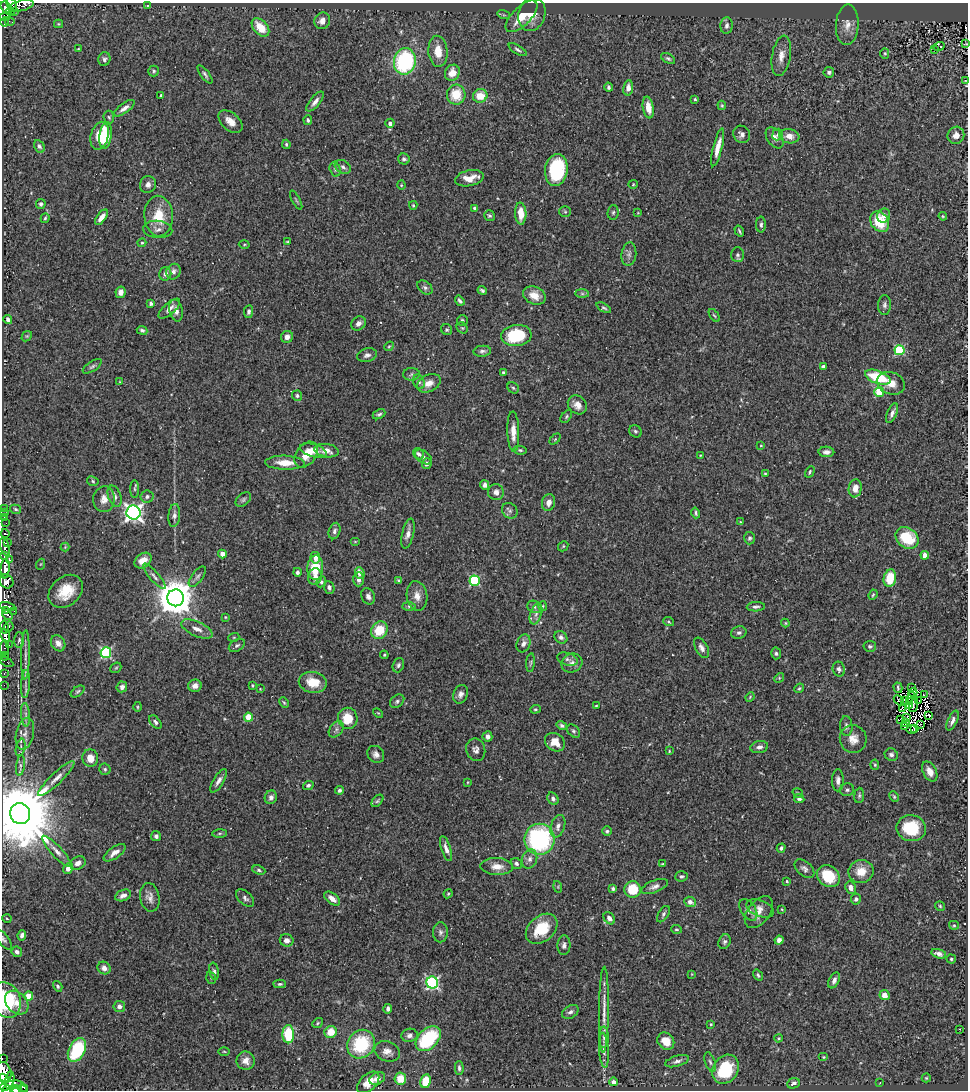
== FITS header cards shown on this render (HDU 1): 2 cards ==
NAXIS1  =                  966
NAXIS2  =                 1088

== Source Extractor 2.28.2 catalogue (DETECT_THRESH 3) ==
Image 966 x 1088 px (HDU 1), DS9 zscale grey, 1 PNG px = 1 image px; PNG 970 x 1092 px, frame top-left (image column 1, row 1088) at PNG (2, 3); each listed source drawn as its Kron ellipse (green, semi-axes under 4 px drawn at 4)
Background 0.566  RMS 0.037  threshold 0.11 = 3 sigma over >= 5 px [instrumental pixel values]
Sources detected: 445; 13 with non-positive FLUX_AUTO (blend fragments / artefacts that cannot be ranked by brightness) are neither listed nor drawn; the other 432 listed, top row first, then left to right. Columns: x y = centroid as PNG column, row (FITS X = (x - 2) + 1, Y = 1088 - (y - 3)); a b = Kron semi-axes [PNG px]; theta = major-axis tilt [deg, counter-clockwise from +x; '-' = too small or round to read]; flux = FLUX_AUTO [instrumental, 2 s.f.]
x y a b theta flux
12 5 7 4 -66 290
21 6 13 5 13 130
148 6 4 3 - 2
6 8 6 4 -59 380
10 11 4 2 - 51
14 12 4 2 - 2.6
532 14 17 13 73 36
504 15 6 4 -18 3.7
5 16 6 3 17 74
522 16 20 9 45 46
10 21 5 2 - 6.6
322 21 8 7 - 19
4 22 4 3 - 68
58 24 4 4 - 3
847 25 20 11 86 31
727 26 8 6 86 9.3
260 27 11 6 -48 52
966 44 3 2 - 1.6
939 47 5 4 - 40
78 49 4 2 - 1.8
518 50 10 4 -32 6.2
934 50 3 3 - 19
438 51 15 9 -86 40
885 53 5 4 - 3.3
781 56 20 9 80 25
668 58 8 4 -31 4.7
104 59 7 6 - 6.8
405 61 13 11 79 290
153 71 5 5 - 4.8
829 72 5 5 - 6.6
452 73 8 7 - 31
205 74 11 4 -53 6.5
965 81 4 2 - 1.6
609 87 4 4 - 5.4
628 88 7 5 80 15
161 95 4 3 - 4.6
456 95 10 9 - 64
480 96 7 6 - 47
695 99 4 4 - 3.2
315 102 12 5 51 12
722 105 5 3 - 2.6
124 108 12 5 36 11
648 108 11 5 -81 29
109 117 6 5 - 4.3
308 120 5 4 - 4
230 122 14 8 -42 24
390 123 4 4 - 11
742 134 9 8 - 11
777 134 6 5 - 5.1
956 135 9 8 - 17
100 136 14 9 75 86
105 136 13 6 83 56
789 136 10 7 -9 21
775 138 12 7 -56 15
286 144 4 3 - 3.2
39 146 7 5 -62 6.9
718 147 19 4 76 26
404 159 6 5 - 6
343 167 9 6 -29 9
335 169 7 5 -73 5.5
556 170 16 11 82 200
469 178 14 8 12 32
633 184 4 4 - 2.7
148 185 8 8 - 12
401 185 4 4 - 2.5
296 200 10 2 -62 3.3
41 204 5 5 - 5.9
413 205 4 4 - 3
475 208 3 3 - 7.6
565 212 6 5 - 4
613 212 7 5 86 4.8
521 213 11 5 -86 37
638 213 3 3 - 1.9
159 216 20 14 -86 64
489 216 6 5 - 4.4
884 216 7 6 - 14
943 216 4 4 - 2.3
101 217 9 4 52 19
45 218 5 3 - 3.5
880 222 11 8 -54 74
761 225 8 5 89 6.2
158 229 14 8 -5 15
739 231 6 3 -58 3.8
287 242 3 2 - 2.4
142 243 4 3 - 2.9
244 244 5 3 - 2.5
629 254 12 7 83 10
737 255 7 6 - 6.6
173 272 8 7 - 12
165 274 7 6 - 12
425 287 8 6 -40 7.3
482 290 5 3 - 4.6
120 292 6 5 - 14
582 294 7 4 -1 5.5
534 295 12 8 -24 28
460 301 5 3 - 5.7
151 303 3 3 - 6
885 305 10 6 89 7.9
604 308 8 4 -28 4.6
169 309 13 5 41 13
176 310 11 6 -78 14
248 312 6 4 81 6
714 315 7 3 -54 3.4
8 319 4 3 - 6.7
462 321 5 5 - 6
359 323 8 6 41 11
462 328 6 5 - 3.6
142 330 5 4 - 5.7
447 330 6 5 - 3.7
516 335 15 10 7 130
27 336 6 4 42 3.6
287 337 6 5 - 14
389 346 5 4 - 3.2
900 350 5 5 - 190
482 351 9 5 6 7
367 355 10 6 15 9.7
92 366 11 5 33 6.2
823 366 4 3 - 6
503 372 4 3 - 3.6
412 374 8 6 3 6.2
878 377 13 6 -20 130
120 382 4 3 - 2
419 382 7 5 -70 6.8
429 383 12 8 25 23
891 383 14 11 -19 27
513 388 6 5 - 4.6
879 392 5 5 - 130
297 396 5 5 - 4.8
577 405 10 8 -43 19
892 413 10 5 66 10
379 414 7 4 26 5.3
566 416 7 4 54 4.3
635 431 6 5 - 5.1
513 432 20 6 -88 25
555 439 6 4 45 2.9
761 446 3 2 - 1.8
520 450 6 4 -10 3.9
313 451 14 6 -16 27
327 451 12 6 -8 20
826 452 8 5 -2 12
419 454 6 5 - 7.2
306 455 14 9 52 31
700 455 3 2 - 1.9
423 457 9 6 -37 8.6
285 463 20 7 -2 39
427 464 5 5 - 9.4
810 472 6 3 61 3.3
765 474 4 4 - 3
93 481 6 4 -27 4.1
485 485 5 4 - 8.8
855 488 9 6 83 21
134 489 9 4 90 4.3
496 492 8 8 - 15
115 496 11 6 -71 11
147 496 6 6 - 6.5
104 499 13 10 83 21
243 500 9 6 41 5.7
548 503 8 6 77 14
4 508 2 2 - 10
15 509 6 4 -18 5
510 511 8 7 - 7.7
4 513 4 2 - 8.2
133 513 7 7 - 1100
696 513 5 3 - 4.5
174 515 11 5 84 10
4 518 4 3 - 52
740 522 3 2 - 2.3
6 523 2 2 - 1.9
334 531 8 5 73 7.6
5 533 4 2 - 39
408 533 15 5 77 16
750 538 6 5 - 5.1
907 538 12 10 -36 100
355 541 5 3 - 2.2
8 542 3 2 - 72
563 546 5 4 - 3.2
5 547 9 4 -75 1000
65 547 4 4 - 2.5
222 554 4 4 - 35
925 555 4 4 - 33
4 556 4 3 - 600
315 558 6 4 -80 13
10 560 4 3 - 110
143 561 9 7 38 28
41 564 5 3 - 2.2
315 568 12 8 87 66
5 569 10 4 86 1300
297 572 4 4 - 7.2
360 573 6 4 -69 20
154 576 16 4 -49 9.7
197 577 12 5 53 8.3
315 577 8 6 78 14
890 578 9 6 78 70
359 579 7 5 89 11
399 580 4 2 - 3.4
7 581 7 6 - 1100
475 581 5 5 - 200
321 582 5 5 - 4.6
329 587 6 5 - 7.4
66 591 19 14 41 67
873 595 5 4 - 3
368 596 8 6 -64 9.2
417 596 15 10 -79 23
176 598 8 8 - 7100
7 606 8 4 -11 480
409 606 6 4 -1 4.5
543 606 5 3 - 2.6
534 607 7 6 - 6.8
756 607 9 4 4 6.6
6 611 4 3 - 180
14 611 2 2 - 8.3
536 614 11 5 71 11
8 615 5 3 - 190
225 617 3 3 - 2.2
669 622 5 3 - 3
785 623 4 4 - 2.5
9 626 5 3 - 41
4 627 6 3 -81 56
197 629 17 7 -24 20
379 630 9 7 55 64
739 633 8 6 13 6.8
5 636 7 4 -68 550
234 637 5 3 - 2.4
561 637 7 5 -41 8.2
19 640 8 5 87 6.1
58 643 8 6 -59 17
523 643 9 6 69 12
9 645 2 2 - 1.3
237 645 9 5 31 6.5
870 646 6 5 - 5.4
4 648 7 3 90 54
702 648 11 6 -61 13
106 653 5 5 - 280
776 653 6 5 - 5
25 655 25 4 89 14
384 655 4 4 - 2.6
5 656 4 3 - 20
567 659 11 6 -18 9
7 662 7 3 -26 30
530 663 9 3 84 3.9
572 663 11 9 24 15
398 665 7 5 69 6.3
116 668 6 4 42 3.3
839 669 7 6 - 6.7
4 674 3 2 - 14
779 678 5 4 - 3
313 682 14 10 -10 55
25 684 14 4 87 10
4 685 2 2 - 6
252 685 3 3 - 2.8
195 686 7 6 - 15
122 687 5 5 - 9.8
799 688 5 4 - 3.5
898 688 5 3 - 4.1
912 688 4 2 - 5.1
260 689 4 3 - 2
78 691 8 4 36 4.5
913 692 4 2 - 2.9
460 694 9 7 68 11
911 695 3 2 - 0.9
924 695 4 2 - 2.5
750 697 5 3 - 2.4
899 700 6 2 -48 3.7
904 700 3 2 - 2.3
397 701 8 5 39 5.9
919 701 2 2 - 1.8
909 702 3 2 - 2.7
284 703 5 3 - 3.1
910 705 2 2 - 2.4
913 705 7 2 72 0.98
596 706 3 3 - 2.5
137 707 5 3 - 2.8
535 709 5 4 - 3.4
902 709 3 2 - 1.2
378 713 6 3 -44 2.5
26 715 12 4 -85 8.5
929 715 4 2 - 1.5
248 717 4 4 - 71
907 717 3 2 - 1.7
348 718 10 10 - 55
900 720 4 2 - 3.4
953 721 11 4 65 10
155 722 8 5 -49 6.9
905 722 4 2 - 1.5
920 724 2 2 - 2
562 726 5 4 - 5.4
846 726 10 6 -87 7.7
904 727 3 2 - 2.3
336 729 9 6 51 8.1
912 729 5 2 - 2.7
915 729 3 3 - 2.3
573 731 7 5 -51 5.1
25 734 16 9 77 19
487 736 5 5 - 9
853 739 14 13 - 25
555 742 10 8 -37 30
759 747 9 6 11 10
20 748 9 4 76 5.3
476 750 11 9 -77 12
669 751 3 3 - 2.7
376 754 9 8 - 12
891 755 7 6 - 7.3
90 758 8 8 - 27
20 765 10 4 82 6.4
875 765 5 4 - 3
105 769 5 5 - 4.5
930 771 10 6 -62 18
56 778 24 5 44 22
838 780 11 6 88 12
219 781 13 5 59 12
468 782 4 2 - 1.9
308 785 5 4 - 5.1
339 790 4 4 - 5.7
847 790 7 6 - 6.5
798 793 5 3 - 3.2
859 795 8 5 84 4.8
271 797 7 6 - 9.4
894 797 6 4 -63 2.8
553 799 6 5 - 7.2
799 799 5 4 - 6.5
377 801 7 4 48 4
20 814 10 10 - 36000
558 826 11 7 73 12
911 828 15 13 -9 110
607 831 5 4 - 4.5
220 833 7 4 1 3.8
156 836 5 5 - 7
539 839 15 15 - 330
781 848 5 4 - 5.5
446 849 13 4 -72 13
57 851 20 5 -47 17
115 853 12 5 35 18
530 859 10 7 67 12
78 863 8 6 27 14
516 863 6 5 - 6.1
663 864 3 3 - 2.6
497 866 16 8 -2 27
68 868 6 4 52 22
804 869 11 7 -41 9.5
259 870 7 4 -21 4.8
861 871 12 11 - 36
682 876 6 5 - 4.7
828 876 12 10 -41 75
787 881 3 2 - 2.8
655 886 14 6 21 13
558 887 6 4 -73 2.8
851 888 6 5 - 15
613 889 3 3 - 4.7
633 889 8 8 - 71
448 894 4 4 - 2.8
123 895 8 5 22 10
150 897 14 9 -79 16
245 898 11 6 -42 8.1
332 899 9 5 -38 17
856 899 5 5 - 5.8
690 902 6 5 - 13
940 906 5 5 - 3.5
760 908 14 8 -22 15
782 909 3 3 - 2.1
748 910 12 7 -56 12
759 912 18 11 53 24
663 914 9 5 58 5.9
609 918 7 5 -53 12
7 919 5 3 - 2.3
954 925 5 4 - 3.2
542 929 18 12 41 78
676 929 5 3 - 2.6
440 932 10 7 89 8.7
22 935 5 4 - 7.9
4 940 11 5 -55 6.4
287 940 7 6 - 14
779 940 4 4 - 13
725 942 8 6 68 6.4
564 945 10 6 87 8.7
17 952 5 5 - 8.4
939 954 8 4 -16 11
951 959 5 4 - 3.8
104 968 7 6 - 13
214 971 9 4 -80 5.5
692 974 4 2 - 1.7
758 975 6 4 -55 4.7
211 978 6 4 -71 3.4
834 980 8 5 65 9.8
432 983 6 6 - 450
280 984 6 4 1 4.7
58 986 6 4 -60 4.4
885 995 5 5 - 21
29 996 4 4 - 59
6 1000 18 14 -68 150
17 1003 13 10 -48 25
119 1006 6 5 - 11
388 1009 5 3 - 7.3
604 1010 43 5 89 29
570 1012 9 6 33 8.1
318 1023 6 4 38 3.3
711 1024 4 4 - 2.9
959 1029 3 2 - 3
331 1032 6 6 - 42
288 1034 9 6 88 110
410 1035 8 6 10 10
604 1037 10 5 90 7.8
778 1038 4 3 - 2.9
428 1039 15 9 44 180
666 1041 9 8 - 41
361 1044 15 13 51 150
77 1050 13 8 63 170
604 1050 17 5 -86 14
224 1051 5 3 - 2.4
387 1051 13 9 -21 19
824 1057 5 4 - 2.8
2 1058 3 2 - 26
246 1061 9 9 - 16
677 1061 12 5 17 9.7
710 1062 10 5 -71 7.5
459 1068 7 4 -88 6.4
725 1069 15 12 55 140
4 1072 10 7 -70 1500
4 1078 6 4 -32 430
926 1078 4 4 - 2.9
377 1079 8 6 29 13
400 1079 6 6 - 43
10 1080 9 4 78 420
426 1081 7 5 80 57
368 1082 13 8 43 28
613 1082 4 4 - 14
880 1082 3 2 - 1.5
794 1083 6 5 - 10
10 1085 11 4 13 600
21 1086 8 4 -31 21
16 1089 6 3 -5 530
8 1090 5 2 - 520
23 1090 3 2 - 110
At the frame edge (FLAGS 8, measured only in part): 12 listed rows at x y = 12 5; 21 6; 966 44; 20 814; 4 940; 6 1000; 2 1058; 4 1072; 4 1078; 16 1089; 8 1090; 23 1090
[13 non-positive-flux detections neither listed nor drawn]